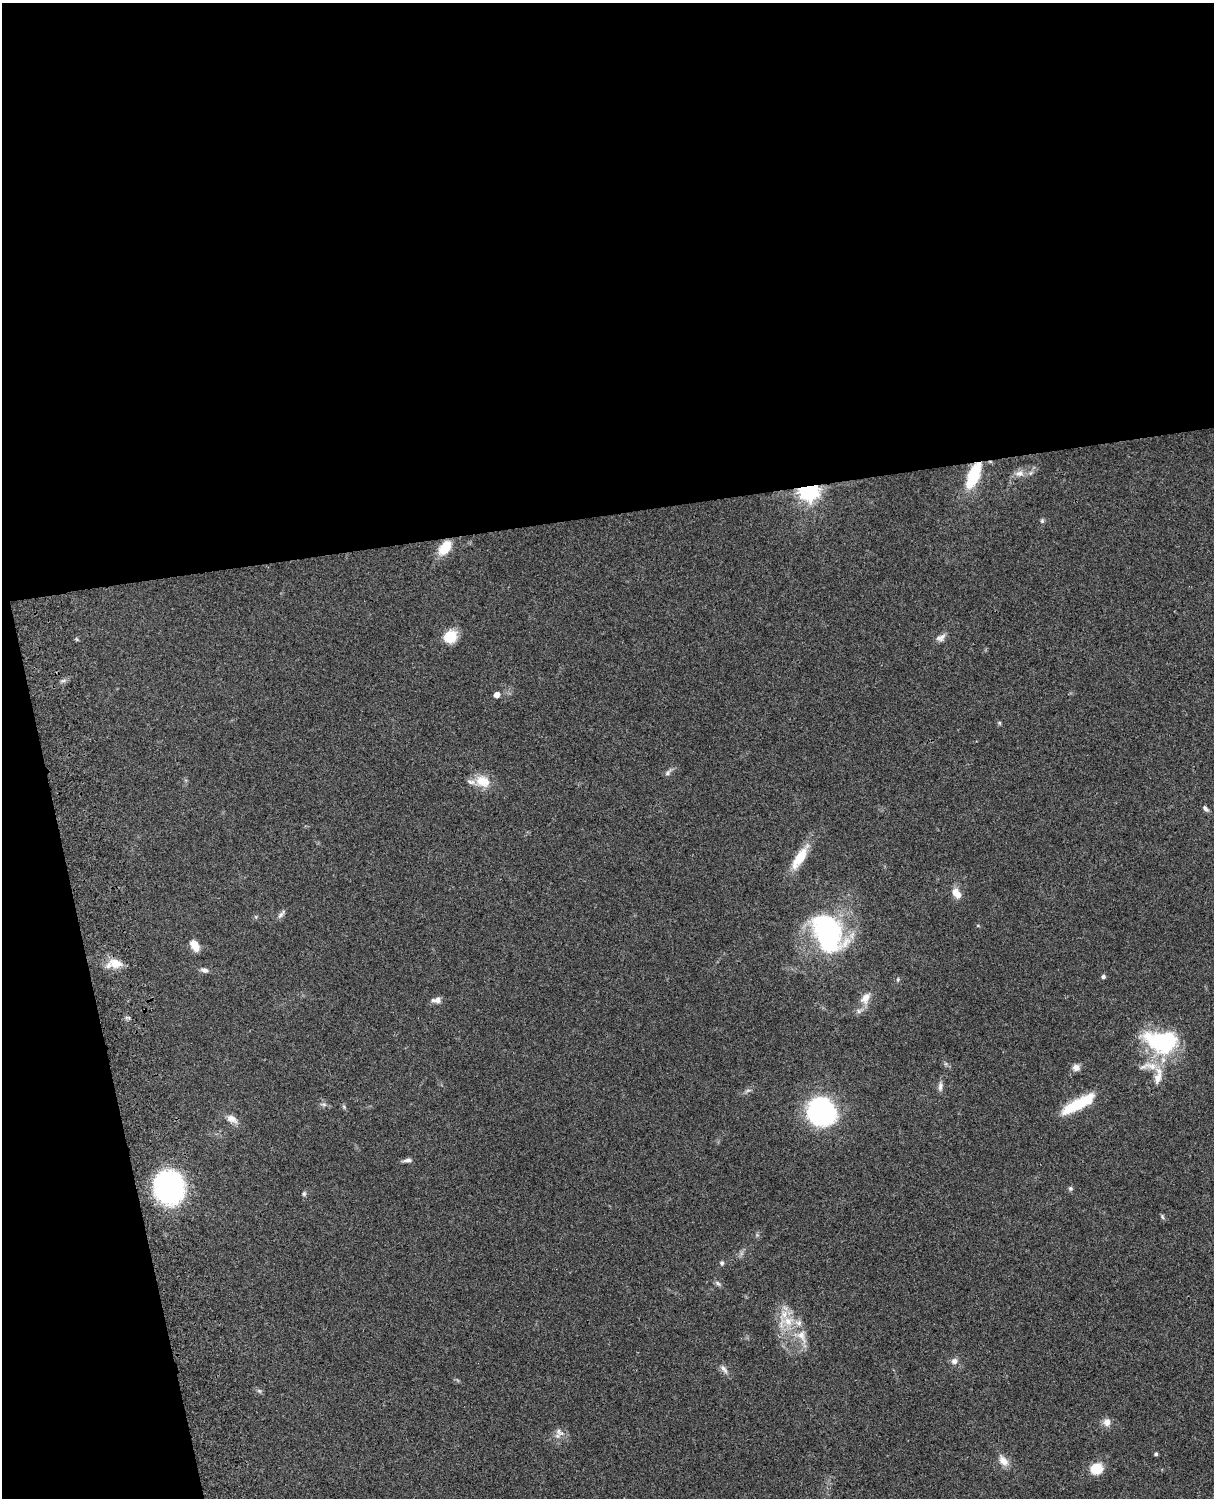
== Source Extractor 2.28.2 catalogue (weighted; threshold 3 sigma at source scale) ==
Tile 1 of 4 x 3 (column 1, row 1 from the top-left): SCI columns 121-1332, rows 3269-4764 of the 5089 x 4927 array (HDU 1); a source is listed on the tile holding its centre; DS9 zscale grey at full resolution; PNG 1216 x 1500 px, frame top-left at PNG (2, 3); no overlay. Shown black and unused: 39% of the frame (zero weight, under 3 of 4 exposures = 6% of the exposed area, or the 3 px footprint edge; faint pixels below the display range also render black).
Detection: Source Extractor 2.28.2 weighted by HDU 2 'WHT'; one run over the whole footprint, this tile lists its part. Background 0.0961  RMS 0.0063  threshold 0.0281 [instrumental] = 3 sigma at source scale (4.5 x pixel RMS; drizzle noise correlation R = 1.50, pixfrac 1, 0.05/0.05 arcsec/px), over >= 5 px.
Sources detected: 58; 1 too faint to see at this stretch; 1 inside a brighter object's white glare — not listed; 5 inside a brighter listed object's ellipse — not listed separately; the other 51 listed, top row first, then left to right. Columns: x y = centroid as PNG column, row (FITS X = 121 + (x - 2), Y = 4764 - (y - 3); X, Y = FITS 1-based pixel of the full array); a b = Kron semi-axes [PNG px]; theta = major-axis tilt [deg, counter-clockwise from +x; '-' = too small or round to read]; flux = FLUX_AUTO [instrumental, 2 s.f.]
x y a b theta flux
1019 473 14 8 -3 4.3
973 475 29 12 67 28
809 490 7 6 - 390
1042 521 7 5 89 1.1
445 548 18 11 54 13
450 636 11 10 - 19
941 638 14 8 33 3
63 681 7 4 18 1.3
497 695 5 4 - 4.5
999 723 5 5 - 0.86
668 773 12 5 47 2
482 781 21 15 -19 11
1205 809 10 5 -53 1.7
800 858 35 11 57 15
956 893 14 8 -58 5.9
281 914 14 5 46 2
978 926 5 3 - 0.57
828 933 41 27 -66 100
196 947 10 9 - 5.5
116 964 18 12 -17 9.1
204 970 9 6 -18 2.4
1103 977 5 5 - 1.2
898 979 6 3 72 0.74
866 998 17 10 57 6.8
437 1000 12 7 9 3.3
1161 1042 37 23 -12 60
1076 1067 10 9 - 3.3
1158 1076 28 10 80 10
940 1086 13 6 85 2.4
324 1104 9 4 -9 1.4
1074 1106 32 12 27 21
344 1107 6 4 -47 0.93
822 1113 19 18 - 130
232 1119 17 9 -27 4.7
407 1160 11 5 6 2.1
169 1188 23 20 -78 160
1070 1188 6 6 - 1.2
304 1194 7 5 70 1.1
1162 1217 7 5 -69 1.1
722 1263 6 6 - 1.1
718 1283 10 5 -33 1.5
787 1322 28 14 19 13
802 1336 19 11 -68 8.8
954 1361 9 8 - 2.9
724 1369 14 6 -53 2.8
259 1391 7 5 -44 1.2
1107 1422 10 9 - 4
559 1432 14 8 -41 3.7
1156 1454 4 4 - 1
1003 1461 16 9 -51 5.6
1096 1469 11 10 - 16
Overlapping masked pixels (flux is a lower limit): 2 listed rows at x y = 973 475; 809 490